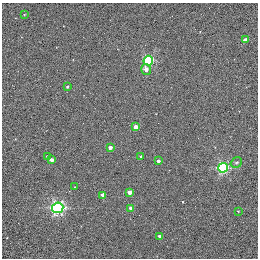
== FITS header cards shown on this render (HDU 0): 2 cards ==
NAXIS1  =                  256 / STANDARD FITS FORMAT
NAXIS2  =                  256 / STANDARD FITS FORMAT

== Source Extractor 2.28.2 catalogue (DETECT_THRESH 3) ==
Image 256 x 256 px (HDU 0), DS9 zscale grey, 1 PNG px = 1 image px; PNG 260 x 260 px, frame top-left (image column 1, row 256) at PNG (2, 3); each listed source drawn as its Kron ellipse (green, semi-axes under 4 px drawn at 4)
Background 0.314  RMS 4.9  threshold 14.6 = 3 sigma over >= 5 px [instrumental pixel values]
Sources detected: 20; all 20 listed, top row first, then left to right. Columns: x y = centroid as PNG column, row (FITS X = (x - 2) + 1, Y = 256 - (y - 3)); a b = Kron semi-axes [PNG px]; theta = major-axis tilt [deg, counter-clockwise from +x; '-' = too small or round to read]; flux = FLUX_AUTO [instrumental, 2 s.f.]
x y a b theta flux
24 14 3 2 - 220
245 40 4 3 - 2100
148 61 5 4 - 29000
146 69 5 4 - 1600
67 87 3 3 - 420
135 127 4 3 - 2900
110 147 3 3 - 1300
140 156 3 3 - 390
48 157 4 3 - 990
52 160 4 3 - 1300
158 161 3 3 - 810
236 162 6 5 - 590
223 168 5 5 - 38000
75 187 2 2 - 230
129 192 4 4 - 2500
103 195 4 3 - 2600
58 208 5 5 - 61000
131 208 4 3 - 2500
238 211 3 2 - 250
159 236 3 3 - 1100

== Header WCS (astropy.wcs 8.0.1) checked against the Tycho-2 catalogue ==
Header WCS as astropy/WCSLIB reads it (applying the file's SIP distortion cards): RA---TAN-SIP/DEC--TAN-SIP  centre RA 20:00:38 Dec +22:42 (300.16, +22.70 deg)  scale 1.22 arcsec/px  FOV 5.2' x 5.2'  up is +79 deg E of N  parity normal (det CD < 0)
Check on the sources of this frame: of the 20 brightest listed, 3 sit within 1.5 arcsec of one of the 5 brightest Tycho-2 stars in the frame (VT <= 11.35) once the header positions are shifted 0.45 arcsec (0.40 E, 0.21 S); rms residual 0.43 arcsec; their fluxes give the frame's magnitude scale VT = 19.66 - 2.5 log10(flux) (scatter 0.13 mag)
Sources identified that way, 3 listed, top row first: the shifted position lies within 1.5 arcsec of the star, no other Tycho-2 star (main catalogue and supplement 1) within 3.0 arcsec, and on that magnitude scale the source's flux lands within +1.5 / -3 mag of the star's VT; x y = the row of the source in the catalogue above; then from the Tycho-2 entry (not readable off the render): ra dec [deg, ICRS J2000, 3 dp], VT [Tycho-2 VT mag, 2 dp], TYC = Tycho-2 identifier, HIP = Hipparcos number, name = IAU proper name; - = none
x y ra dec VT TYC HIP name
135 127 300.159 +22.702 11.00 2141-1346-1 - -
75 187 300.142 +22.678 11.35 2141-1182-1 - -
103 195 300.137 +22.687 11.25 2141-1124-1 - -